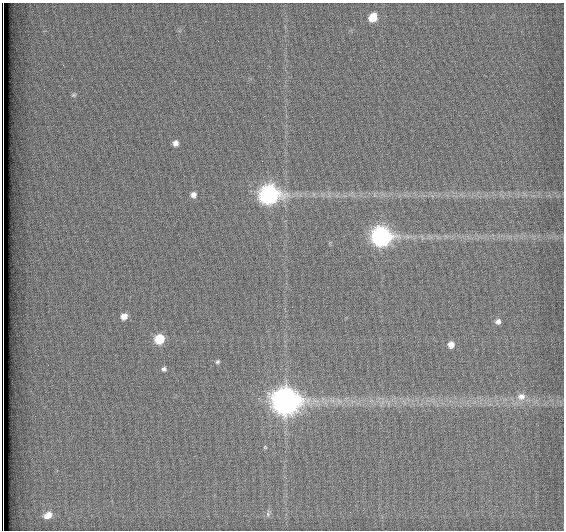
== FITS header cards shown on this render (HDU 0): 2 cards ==
NAXIS1  =                  562          / # of pixels in <axis direction>
NAXIS2  =                  528          / # of pixels in <axis direction>

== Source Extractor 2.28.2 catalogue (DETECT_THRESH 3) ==
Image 562 x 528 px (HDU 0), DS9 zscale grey, 1 PNG px = 1 image px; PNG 566 x 532 px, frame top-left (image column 1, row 528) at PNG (2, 3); no overlay
Background 1800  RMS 4.7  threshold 14.2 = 3 sigma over >= 5 px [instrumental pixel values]
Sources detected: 18; all 18 listed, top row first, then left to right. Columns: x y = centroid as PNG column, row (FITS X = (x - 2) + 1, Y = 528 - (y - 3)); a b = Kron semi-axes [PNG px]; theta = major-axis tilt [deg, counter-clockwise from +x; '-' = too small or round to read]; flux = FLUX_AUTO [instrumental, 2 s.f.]
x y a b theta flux
373 17 8 6 57 6400
74 95 7 6 - 630
175 143 6 5 - 1400
269 194 10 9 - 130000
193 195 7 6 - 1500
381 237 9 9 - 130000
124 316 7 6 - 2400
498 321 6 6 - 1100
159 339 7 7 - 11000
451 345 7 6 - 2300
217 362 6 4 45 550
164 369 6 5 - 790
521 396 11 9 6 2500
285 401 11 10 - 400000
265 447 5 4 - 320
268 514 6 6 - 670
48 515 10 7 26 3900
3 528 8 2 -90 1800
At the frame edge (FLAGS 8, measured only in part): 1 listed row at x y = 3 528